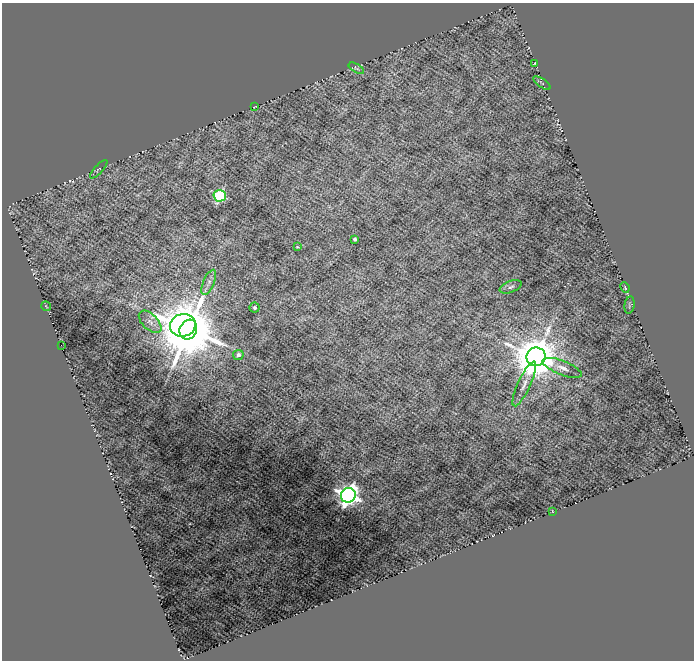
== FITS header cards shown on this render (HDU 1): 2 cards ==
NAXIS1  =                  692
NAXIS2  =                  658

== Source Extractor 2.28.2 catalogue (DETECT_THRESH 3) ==
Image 692 x 658 px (HDU 1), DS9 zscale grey, 1 PNG px = 1 image px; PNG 696 x 662 px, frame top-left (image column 1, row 658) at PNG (2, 3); each listed source drawn as its Kron ellipse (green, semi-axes under 4 px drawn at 4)
Background 2.83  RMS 0.38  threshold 1.14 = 3 sigma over >= 5 px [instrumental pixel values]
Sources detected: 24; all 24 listed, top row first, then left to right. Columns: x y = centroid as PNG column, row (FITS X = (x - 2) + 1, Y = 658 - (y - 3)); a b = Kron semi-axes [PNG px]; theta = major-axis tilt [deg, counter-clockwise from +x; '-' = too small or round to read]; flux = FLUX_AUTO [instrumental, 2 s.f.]
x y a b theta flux
535 63 3 2 - 19
356 68 8 3 -30 39
542 83 10 3 -35 36
254 107 3 2 - 15
99 169 12 4 47 34
220 196 6 5 - 3600
355 239 3 3 - 93
297 247 3 2 - 21
209 282 13 5 67 120
511 287 11 5 22 85
625 288 5 3 - 31
629 305 8 5 82 45
46 306 5 3 - 19
255 308 5 5 - 78
150 322 14 7 -45 180
183 325 13 11 14 43000
188 330 10 8 60 240000
61 345 2 2 - 190
238 355 5 5 - 130
536 357 9 9 - 110000
562 368 21 7 -22 190
524 384 24 6 65 230
348 495 7 7 - 20000
552 511 3 2 - 14